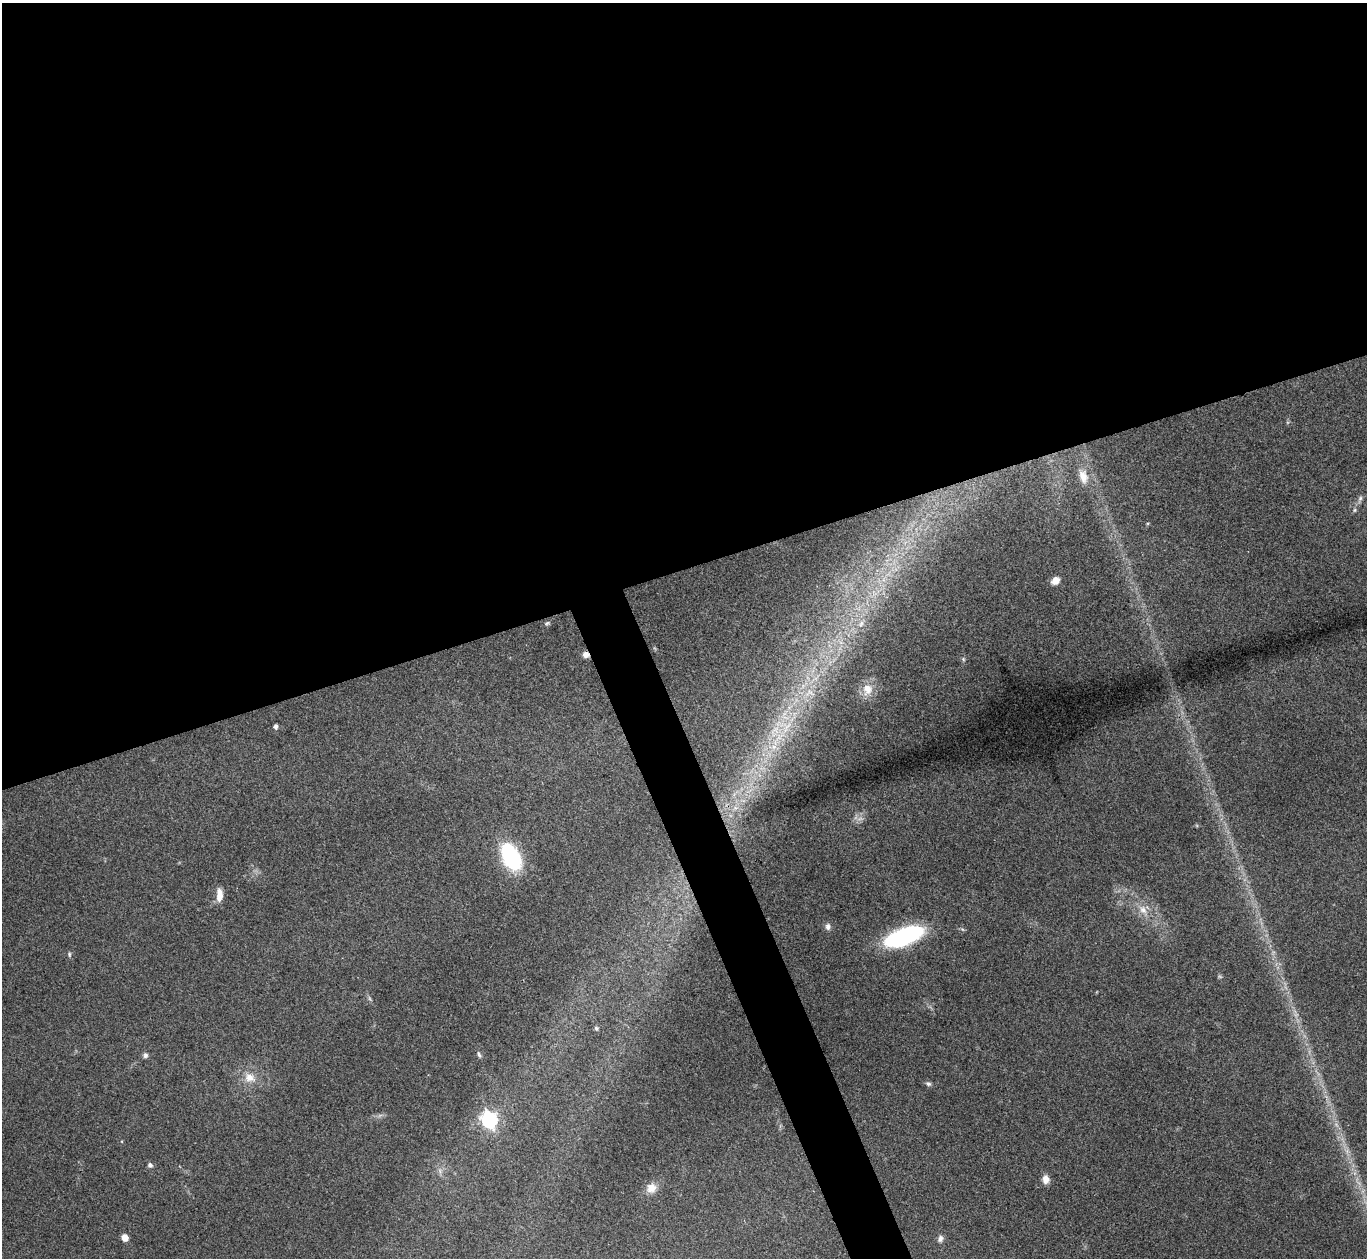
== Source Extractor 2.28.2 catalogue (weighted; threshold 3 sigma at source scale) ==
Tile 2 of 4 x 4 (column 2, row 1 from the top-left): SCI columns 1367-2731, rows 3916-5171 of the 5462 x 5449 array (HDU 1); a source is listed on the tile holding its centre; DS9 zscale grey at full resolution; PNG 1369 x 1260 px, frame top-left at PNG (2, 3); no overlay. Shown black and unused: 48% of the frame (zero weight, under 3 of 4 exposures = <1% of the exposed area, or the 3 px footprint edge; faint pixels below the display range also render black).
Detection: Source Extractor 2.28.2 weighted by HDU 2 'WHT'; one run over the whole footprint, this tile lists its part. Background 0.111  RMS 0.0065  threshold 0.0294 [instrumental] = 3 sigma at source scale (4.5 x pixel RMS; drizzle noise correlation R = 1.50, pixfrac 1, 0.05/0.05 arcsec/px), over >= 5 px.
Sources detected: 35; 3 too faint to see at this stretch — not listed; the other 32 listed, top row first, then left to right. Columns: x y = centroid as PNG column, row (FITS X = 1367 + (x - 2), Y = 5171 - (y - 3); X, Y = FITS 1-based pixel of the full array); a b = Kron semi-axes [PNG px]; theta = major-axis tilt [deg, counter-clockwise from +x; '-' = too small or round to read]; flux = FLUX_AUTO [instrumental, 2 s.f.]
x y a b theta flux
1083 476 21 12 -74 9.2
1360 499 12 5 69 2.1
1355 510 5 5 - 1
1055 581 8 7 - 5.6
547 623 9 4 19 1.2
861 623 9 5 63 2.4
586 655 7 6 - 4
963 659 6 5 - 1
867 689 17 14 86 9.1
810 693 15 10 -3 7.2
275 727 5 4 - 2.3
786 727 22 8 60 12
775 730 15 11 35 10
774 747 9 6 21 3.7
735 808 9 6 12 3.5
511 857 27 16 -62 58
219 895 15 7 89 7.2
1143 910 14 10 -59 6.5
828 926 8 6 -88 2.5
904 936 36 14 20 97
69 954 7 4 -74 1.1
596 1028 6 5 - 1.1
479 1054 8 4 -65 1.4
145 1055 7 6 - 1.8
250 1077 15 12 -24 8.6
928 1084 7 6 - 1.7
489 1120 7 6 - 180
150 1165 7 6 - 1.6
1046 1179 9 7 -89 5.4
651 1188 13 12 - 6.8
125 1237 5 5 - 11
940 1239 9 7 73 2.7
Overlapping masked pixels (flux is a lower limit): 1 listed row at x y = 586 655